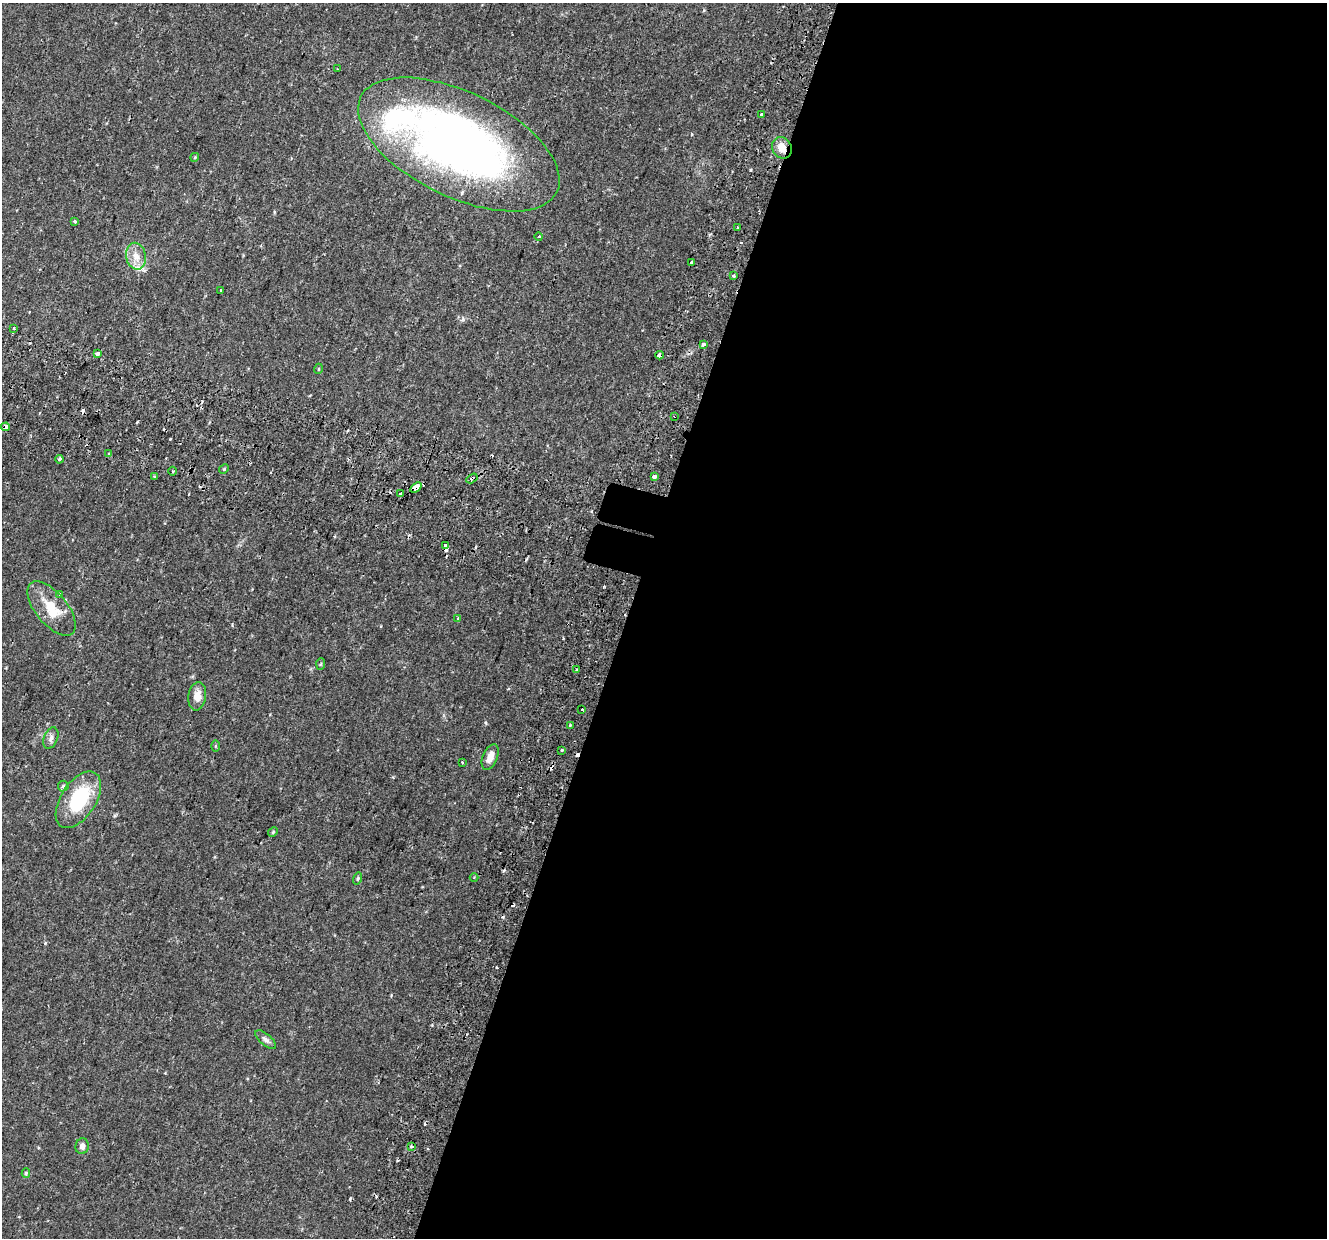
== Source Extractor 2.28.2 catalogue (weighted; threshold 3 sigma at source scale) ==
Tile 12 of 4 x 4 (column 4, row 3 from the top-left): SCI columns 4051-5375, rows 1590-2825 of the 5443 x 5590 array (HDU 1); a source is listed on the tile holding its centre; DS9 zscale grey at full resolution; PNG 1329 x 1240 px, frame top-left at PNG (2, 3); each listed source drawn as its Kron ellipse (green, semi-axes under 4 px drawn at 4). Shown black and unused: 53% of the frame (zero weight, under 2 of 3 exposures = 5% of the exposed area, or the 3 px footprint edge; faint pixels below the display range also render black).
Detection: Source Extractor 2.28.2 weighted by HDU 2 'WHT'; one run over the whole footprint, this tile lists its part. Background 0.0371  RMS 0.0039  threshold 0.0178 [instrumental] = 3 sigma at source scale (4.5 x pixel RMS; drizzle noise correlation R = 1.50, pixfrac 1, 0.0396/0.0396 arcsec/px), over >= 5 px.
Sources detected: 67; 14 cosmic-ray / hot-pixel residue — neither listed nor drawn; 2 inside a brighter listed object's ellipse — not listed separately; the other 51 listed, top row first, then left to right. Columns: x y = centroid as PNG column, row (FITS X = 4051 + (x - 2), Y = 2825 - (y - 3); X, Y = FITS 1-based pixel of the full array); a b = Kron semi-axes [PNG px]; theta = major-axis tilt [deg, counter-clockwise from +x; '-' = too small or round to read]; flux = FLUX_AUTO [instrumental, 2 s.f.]
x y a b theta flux
338 69 2 2 - 0.23
761 114 3 3 - 1.2
459 144 109 52 -26 240
782 148 11 9 -60 4.2
195 157 4 3 - 0.36
75 222 3 3 - 0.88
738 227 3 3 - 1.5
539 236 4 3 - 1.3
136 256 13 10 -78 4.2
691 262 3 3 - 0.97
734 275 3 3 - 0.95
221 290 3 2 - 0.52
14 328 4 3 - 1.6
703 344 4 3 - 2.5
98 354 3 3 - 6.8
659 355 4 3 - 26
318 369 5 3 - 0.34
675 416 3 3 - 1.8
5 427 4 3 - 1.6
109 454 4 3 - 0.55
59 459 4 3 - 1.4
224 469 5 4 - 0.42
173 471 4 3 - 0.44
654 476 4 3 - 2
154 477 3 3 - 0.93
472 478 6 3 32 1
416 487 6 3 37 43
401 493 4 3 - 1.9
445 545 3 3 - 41
60 595 3 3 - 0.9
52 608 33 16 -51 11
458 618 3 3 - 0.61
321 664 6 4 85 0.52
577 670 3 3 - 0.71
197 696 14 9 82 4
582 710 3 3 - 3.4
570 725 3 3 - 0.69
51 738 11 6 67 1.7
215 746 6 4 90 0.38
562 750 3 3 - 1.4
490 757 13 7 67 3.5
462 762 3 3 - 0.7
63 786 5 5 - 0.62
78 800 31 17 57 26
273 832 5 4 - 0.49
474 878 4 3 - 0.37
358 879 6 4 72 0.6
266 1040 12 5 -40 1.4
82 1146 8 6 82 2
412 1147 3 3 - 1.2
26 1173 5 4 - 0.5
Overlapping masked pixels (flux is a lower limit): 7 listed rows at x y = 782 148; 659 355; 675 416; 5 427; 472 478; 416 487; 445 545